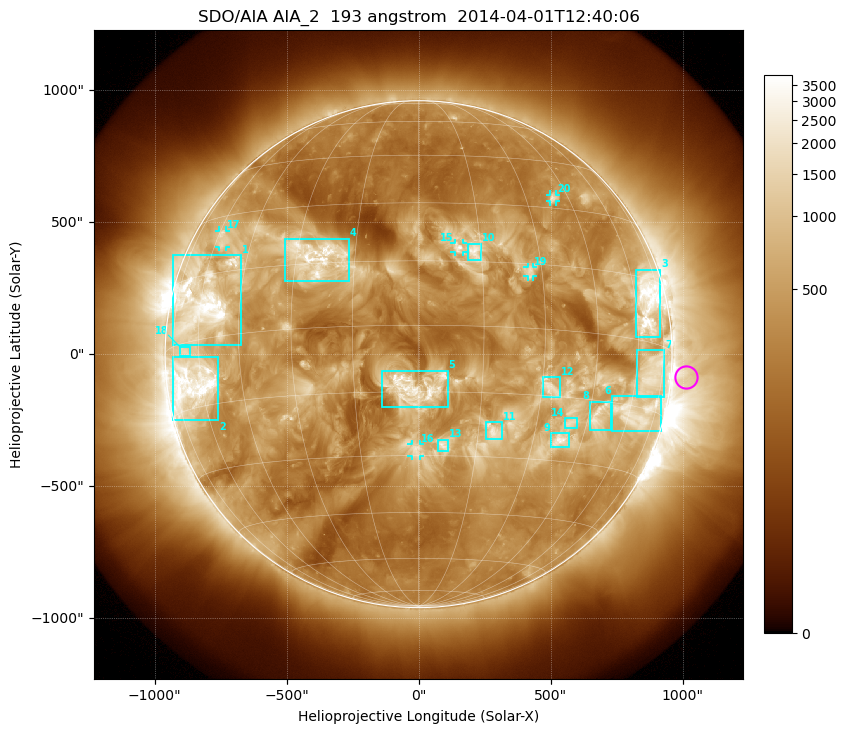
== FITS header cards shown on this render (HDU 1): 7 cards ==
TELESCOP= 'SDO/AIA'
INSTRUME= 'AIA_2'
WAVELNTH=                  193
WAVEUNIT= 'angstrom'
DATE-OBS= '2014-04-01T12:40:06.84'
CTYPE1  = 'HPLN-TAN'
CTYPE2  = 'HPLT-TAN'

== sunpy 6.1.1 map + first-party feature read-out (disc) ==
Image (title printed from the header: SDO/AIA AIA_2  193 angstrom  2014-04-01T12:40:06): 1024 x 1024 px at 2.4 arcsec/px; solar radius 960 arcsec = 400 px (full disc in frame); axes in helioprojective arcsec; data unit not stated in the header (colour bar unlabelled)
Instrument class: DISC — disc imager (sunpy class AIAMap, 193 A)
Bright regions (active regions / flare kernels): reference = the median radial profile (limb darkening/brightening removed); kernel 9 px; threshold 5 sigma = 955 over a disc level ~345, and >= 1.15x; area >= 12 px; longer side >= 10 px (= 24 arcsec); searched inside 0.97 R_sun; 27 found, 20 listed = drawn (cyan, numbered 1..; 5 of them under ~33 arcsec drawn as corner ticks so the feature stays visible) (cap 20 boxes per figure: the strongest are kept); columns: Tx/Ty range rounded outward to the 5 arcsec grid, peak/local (2 s.f.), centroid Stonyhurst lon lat
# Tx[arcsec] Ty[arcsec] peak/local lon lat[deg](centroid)
1 -930..-675 35..375 16 -60 +8
2 -930..-755 -250..-10 18 -64 -9
3 820..915 65..320 13 +66 +9
4 -510..-265 275..440 7.7 -25 +17
5 -140..110 -200..-60 9.2 -1 -14
6 730..920 -290..-155 7.7 +63 -16
7 825..930 -160..15 6 +68 -7
8 645..730 -285..-180 6.6 +48 -18
9 500..570 -355..-300 7.6 +38 -25
10 185..240 355..420 5.5 +13 +18
11 255..315 -325..-255 4.6 +19 -24
12 470..535 -165..-85 4.5 +32 -13
13 75..115 -370..-325 5.1 +7 -27
14 555..600 -280..-240 4.9 +40 -21
15 135..170 385..420 5.2 +10 +18
16 -30..5 -385..-340 4 -1 -28
17 -755..-730 405..470 4.6 -57 +24
18 -905..-865 -10..30 4.3 -67 -2
19 410..435 295..330 4 +27 +13
20 500..520 575..605 5.8 +39 +33
Off-limb structures (1.02-1.3 R_sun): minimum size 162 px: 3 found; the strongest spans PA ~220..310 deg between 1.02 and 1.3 R_sun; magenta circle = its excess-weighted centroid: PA ~265 deg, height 1.06 R_sun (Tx ~1010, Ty ~-85 arcsec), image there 3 x the reference